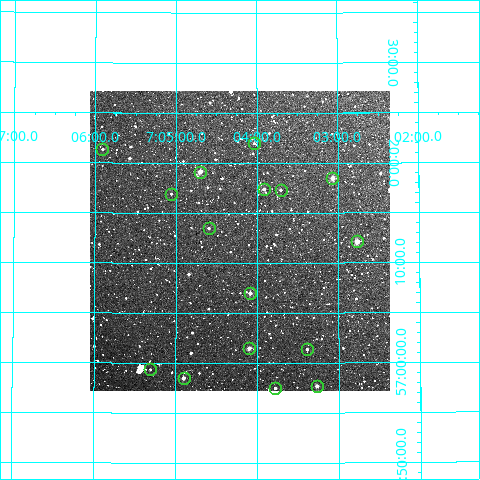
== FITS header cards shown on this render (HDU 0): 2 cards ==
NAXIS1  =                  300
NAXIS2  =                  300

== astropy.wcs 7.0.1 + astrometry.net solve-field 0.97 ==
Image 300 x 300 px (HDU 0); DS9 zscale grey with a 90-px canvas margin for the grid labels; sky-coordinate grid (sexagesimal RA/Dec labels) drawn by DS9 from the SOLVED WCS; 16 Tycho-2 reference stars matched to detected sources circled (green)
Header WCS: RA---TAN/DEC--TAN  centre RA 07:04:13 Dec +57:12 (106.05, +57.20 deg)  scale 6 arcsec/px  FOV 30.0' x 30.0'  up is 0 deg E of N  parity normal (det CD < 0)
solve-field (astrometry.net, Tycho-2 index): VERIFIED the header's WCS against the Tycho-2 star catalogue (verified at 2 index scales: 9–16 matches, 0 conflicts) and refined it, rather than solving blind
Solved WCS: RA---TAN-SIP/DEC--TAN-SIP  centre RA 07:04:13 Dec +57:12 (106.05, +57.20 deg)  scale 6.01 arcsec/px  FOV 30.0' x 30.0'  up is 0 deg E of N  parity normal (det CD < 0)
The solver's refit moves the header's centre by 3.1 arcsec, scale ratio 1.001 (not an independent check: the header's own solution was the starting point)
Tycho-2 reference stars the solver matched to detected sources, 16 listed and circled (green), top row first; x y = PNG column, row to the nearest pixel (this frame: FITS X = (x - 90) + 1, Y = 300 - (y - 91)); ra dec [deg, ICRS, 3 dp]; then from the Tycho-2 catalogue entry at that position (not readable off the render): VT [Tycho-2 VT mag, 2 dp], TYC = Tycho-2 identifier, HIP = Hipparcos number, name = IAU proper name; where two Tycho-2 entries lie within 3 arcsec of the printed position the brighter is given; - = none
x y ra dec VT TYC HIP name
254 143 106.009 +57.366 12.52 3775-750-1 - -
102 149 106.477 +57.356 12.81 3775-962-1 - -
200 172 106.175 +57.319 10.17 3775-1106-1 - -
332 178 105.767 +57.308 11.12 3775-929-1 - -
264 189 105.979 +57.290 11.23 3775-1043-1 - -
281 190 105.927 +57.288 12.12 3775-1250-1 - -
171 194 106.265 +57.282 12.28 3775-1316-1 - -
209 228 106.149 +57.225 12.14 3775-1290-1 - -
357 241 105.691 +57.202 9.85 3775-996-1 - -
250 293 106.022 +57.117 10.50 3775-1296-1 - -
249 348 106.024 +57.025 10.84 3775-1699-1 - -
307 349 105.847 +57.023 12.17 3775-1750-1 - -
150 369 106.327 +56.989 11.98 3775-461-1 - -
184 378 106.225 +56.975 11.25 3775-425-1 - -
317 386 105.817 +56.961 11.14 3775-382-1 - -
275 388 105.945 +56.958 11.41 3775-363-1 - -